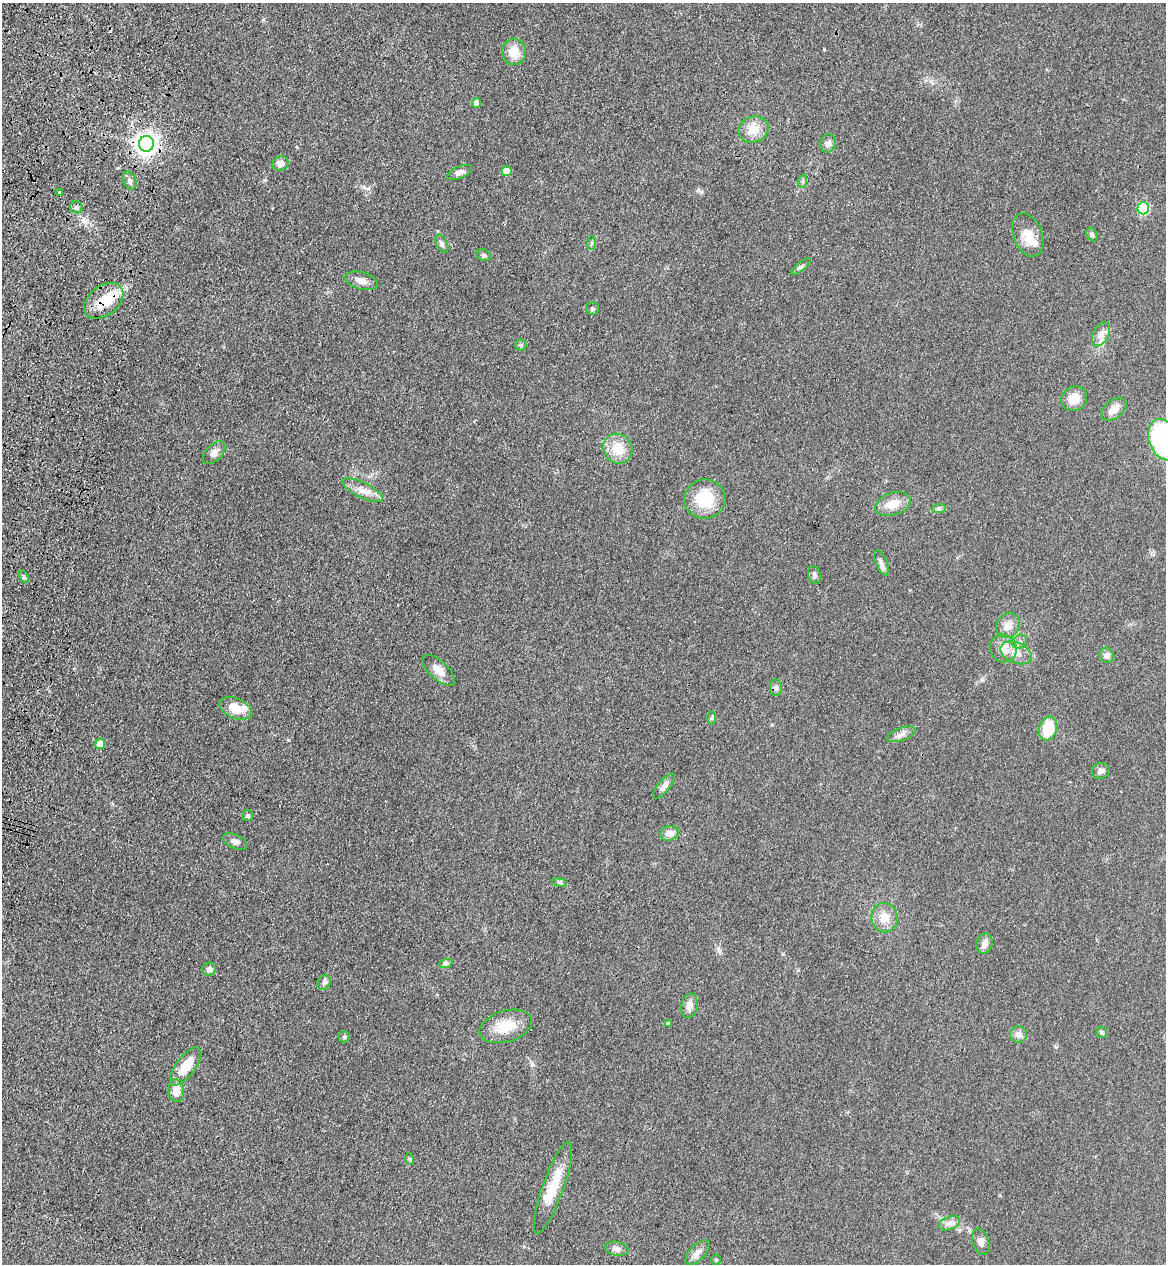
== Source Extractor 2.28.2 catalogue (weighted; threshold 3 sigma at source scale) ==
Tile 11 of 4 x 4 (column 3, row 3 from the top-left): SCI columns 2571-3734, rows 1300-2561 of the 5260 x 5122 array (HDU 1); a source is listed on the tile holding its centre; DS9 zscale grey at full resolution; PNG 1168 x 1266 px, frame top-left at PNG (2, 3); each listed source drawn as its Kron ellipse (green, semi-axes under 4 px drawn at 4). Shown black and unused: <1% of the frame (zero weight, under 3 of 4 exposures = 6% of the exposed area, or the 3 px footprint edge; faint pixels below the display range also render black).
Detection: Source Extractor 2.28.2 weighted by HDU 2 'WHT'; one run over the whole footprint, this tile lists its part. Background 0.0581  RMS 0.007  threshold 0.0313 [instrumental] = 3 sigma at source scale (4.5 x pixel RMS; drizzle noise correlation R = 1.50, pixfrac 1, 0.05/0.05 arcsec/px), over >= 5 px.
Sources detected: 79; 2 inside a brighter object's white glare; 1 cosmic-ray / hot-pixel residue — neither listed nor drawn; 2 inside a brighter listed object's ellipse — not listed separately; the other 74 listed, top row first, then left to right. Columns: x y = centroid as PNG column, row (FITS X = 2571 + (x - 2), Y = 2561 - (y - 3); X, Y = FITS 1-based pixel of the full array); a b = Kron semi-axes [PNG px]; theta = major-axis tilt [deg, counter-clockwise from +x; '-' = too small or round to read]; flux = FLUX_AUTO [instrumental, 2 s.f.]
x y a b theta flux
514 52 13 12 - 10
477 103 5 4 - 4.7
754 129 15 12 21 11
828 143 9 8 - 3.3
146 144 8 7 - 480
281 164 8 7 - 4.8
507 171 5 5 - 10
460 172 13 6 23 3.2
130 180 9 6 -66 2.4
803 181 7 4 72 1.2
59 192 3 3 - 1.8
76 207 6 6 - 1.7
1143 208 6 6 - 63
1092 234 7 5 -62 1.4
1028 235 22 14 -70 11
591 243 7 4 89 1.1
442 244 10 5 -66 1.7
484 255 7 5 -21 1.4
801 267 12 4 41 1.7
361 281 17 8 -15 4.9
104 301 22 14 39 18
592 309 6 6 - 1.5
1101 334 13 7 62 4.3
521 345 5 5 - 1.2
1074 399 13 12 - 10
1114 409 14 9 40 7.2
1164 440 21 14 -69 120
618 449 15 14 - 14
214 453 14 8 46 4.1
362 490 22 7 -26 6.9
705 499 20 19 - 27
893 504 18 11 18 11
939 509 7 4 2 1.3
881 563 13 5 -67 2.7
814 575 9 6 -77 2.1
24 577 7 4 -60 1.2
1008 625 13 11 60 6.5
1020 642 8 6 42 2.1
1003 648 14 13 - 8.3
1016 653 16 10 -24 7.7
1107 655 8 7 - 3.4
439 670 20 9 -43 7.3
776 688 8 6 88 2.1
236 708 17 10 -23 15
712 718 6 4 89 1.2
1048 729 12 9 74 20
901 734 15 6 19 3.7
100 744 5 5 - 9.8
1100 771 9 7 20 2.8
664 786 16 6 51 3.9
248 816 6 5 - 1.6
669 833 9 7 15 5.5
235 841 13 6 -24 3.5
560 882 7 4 -9 1.1
884 918 14 13 - 9.5
984 944 10 8 72 4.1
446 963 7 4 19 1.4
209 969 7 6 - 3
324 982 8 6 57 2
689 1006 12 8 79 6
668 1023 4 3 - 0.82
506 1026 27 15 17 17
1102 1032 6 5 - 0.96
1019 1034 8 8 - 3.7
344 1037 6 5 - 1.2
186 1067 23 9 53 16
176 1091 11 7 -85 8.1
409 1159 6 4 -70 0.81
553 1188 48 10 70 21
950 1223 11 6 22 3.2
981 1242 13 8 -72 4.1
617 1249 12 7 -11 3.1
697 1253 15 7 45 4.1
716 1259 5 4 - 1.1
Overlapping masked pixels (flux is a lower limit): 2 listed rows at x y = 146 144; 104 301
Isophote crosses this tile's border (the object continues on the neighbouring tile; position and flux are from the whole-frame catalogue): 1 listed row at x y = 1164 440